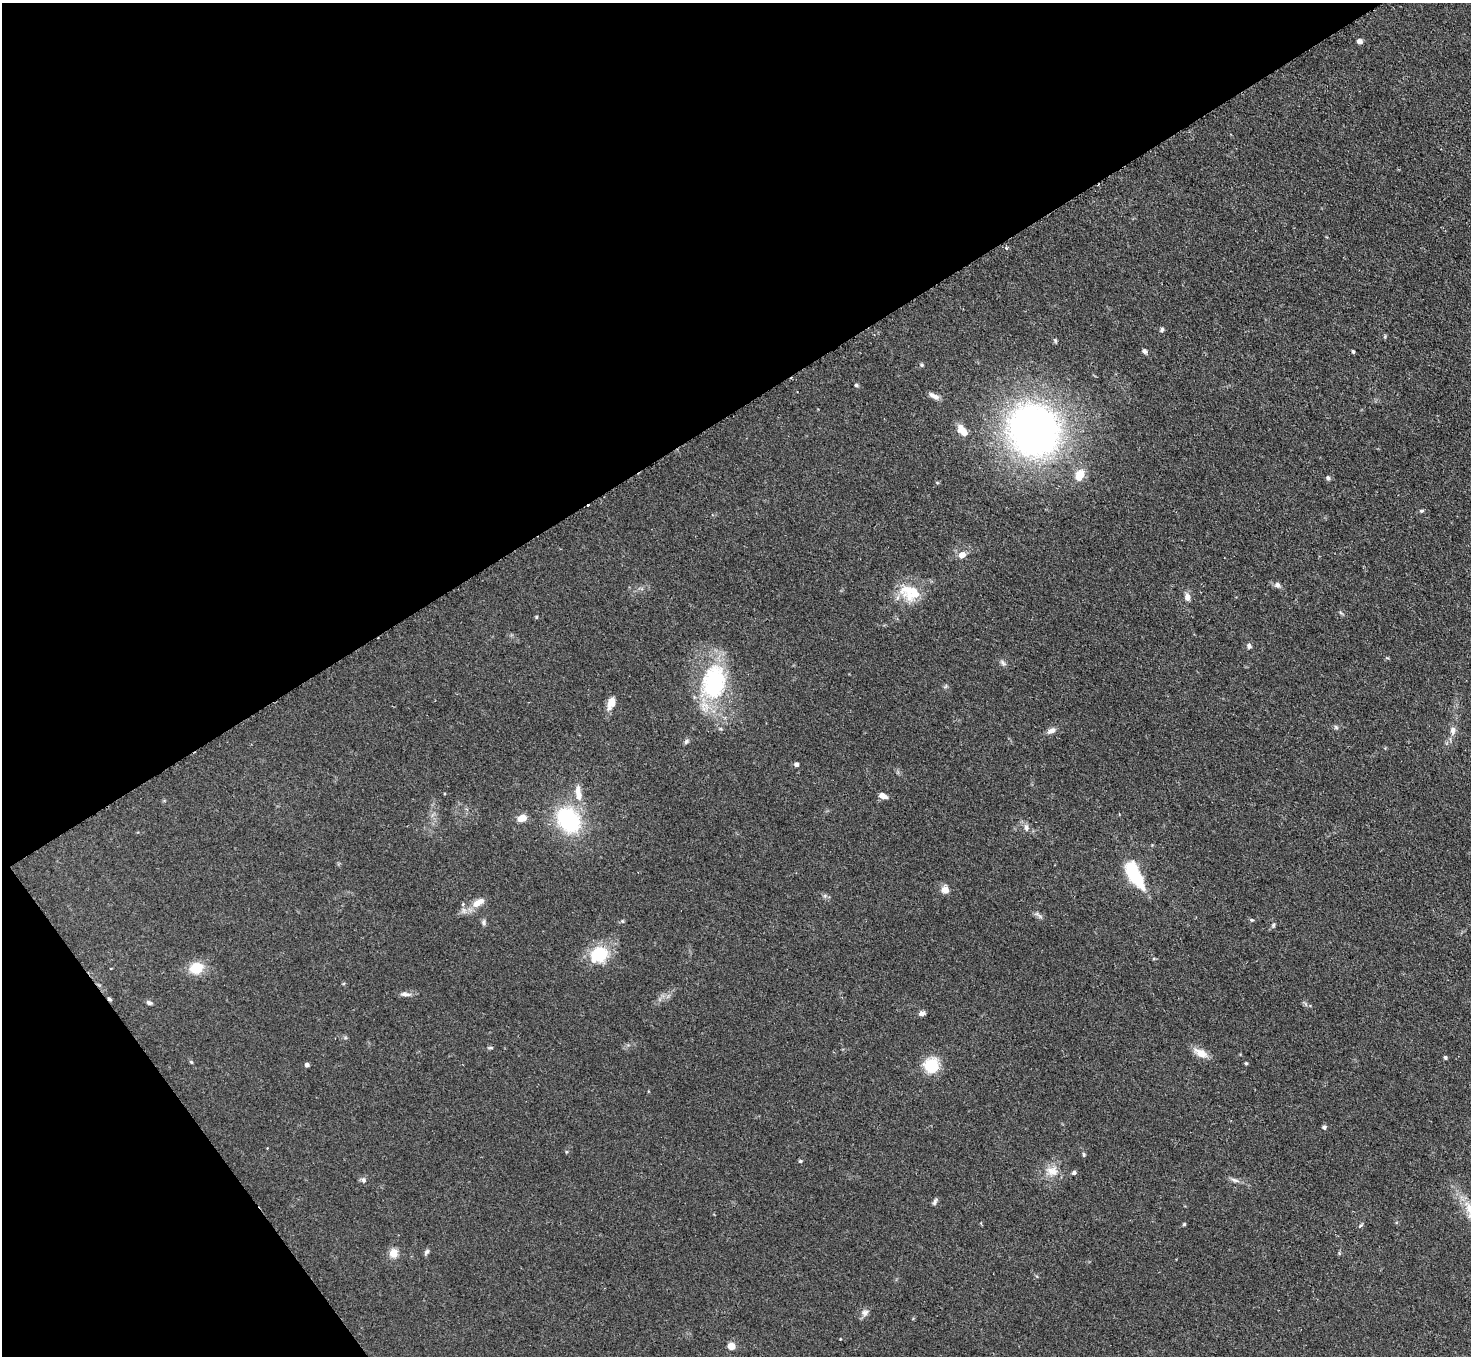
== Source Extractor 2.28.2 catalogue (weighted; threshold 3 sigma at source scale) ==
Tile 5 of 4 x 4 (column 1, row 2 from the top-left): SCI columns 2-1470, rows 3007-4360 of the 5880 x 5872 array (HDU 1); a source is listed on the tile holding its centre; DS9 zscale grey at full resolution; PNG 1473 x 1358 px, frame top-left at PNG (2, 3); no overlay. Shown black and unused: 35% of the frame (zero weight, under 2 of 3 exposures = <1% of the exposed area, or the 3 px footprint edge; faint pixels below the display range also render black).
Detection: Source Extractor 2.28.2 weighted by HDU 2 'WHT'; one run over the whole footprint, this tile lists its part. Background 0.0811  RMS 0.0058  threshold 0.0262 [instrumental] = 3 sigma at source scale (4.5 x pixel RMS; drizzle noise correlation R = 1.50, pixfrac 1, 0.05/0.05 arcsec/px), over >= 5 px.
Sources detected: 70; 1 inside a brighter object's white glare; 3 cosmic-ray / hot-pixel residue — not listed; the other 66 listed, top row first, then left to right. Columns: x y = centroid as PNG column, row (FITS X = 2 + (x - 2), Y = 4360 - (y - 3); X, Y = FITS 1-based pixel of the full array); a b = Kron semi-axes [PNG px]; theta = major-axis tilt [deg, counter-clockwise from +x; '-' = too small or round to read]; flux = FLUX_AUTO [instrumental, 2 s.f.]
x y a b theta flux
1360 41 6 5 - 2.3
1006 248 5 4 - 0.84
1162 330 6 5 - 1.1
1145 351 6 5 - 1.5
1353 352 4 3 - 0.88
922 365 6 4 -18 0.92
856 385 5 4 - 0.86
934 396 13 5 -28 3.3
962 430 15 8 -50 6.8
1033 430 50 45 -42 300
1079 475 12 9 67 8.7
1328 478 5 5 - 1.5
1421 511 6 4 13 0.94
962 555 9 7 28 4.1
1277 585 7 7 - 2
910 593 29 20 -21 18
1187 597 10 7 -82 3.2
536 617 4 4 - 0.62
1249 646 6 5 - 1.5
1003 663 11 5 -42 1.6
714 682 38 25 79 65
611 703 16 9 71 5.3
1336 727 7 5 -45 1
1453 730 12 8 85 3.3
1051 731 11 6 24 2.8
686 741 8 5 51 1.3
796 764 5 5 - 1.7
578 793 25 9 -84 8
883 796 10 6 -24 3.3
522 818 8 6 19 7.6
568 820 24 18 -52 59
1026 828 10 6 -82 2.3
1136 878 17 9 -53 33
945 890 9 8 - 4.4
825 896 7 4 -72 1
478 902 20 9 31 7.2
1037 914 9 4 -38 1.5
1252 920 5 4 - 0.7
484 922 9 5 88 1.4
1273 925 6 5 - 0.96
599 954 18 15 32 26
196 968 13 11 22 15
405 994 15 5 -2 2.5
149 1003 8 5 -20 1.5
922 1013 7 6 - 2.1
490 1048 7 3 0 0.77
1201 1053 20 9 -28 6.2
1445 1057 5 4 - 0.91
191 1062 6 4 -44 0.67
1246 1063 4 3 - 0.8
307 1065 4 4 - 2.1
931 1065 10 9 - 26
1324 1127 6 5 - 1.1
800 1161 5 4 - 0.84
1052 1171 18 12 -17 7.4
1074 1173 6 5 - 1.3
364 1180 8 6 -79 1.6
1234 1180 13 5 -16 2.2
935 1202 10 5 67 1.4
1184 1224 4 4 - 0.74
1361 1225 6 4 44 0.8
427 1252 9 5 57 1.4
393 1253 11 10 - 5.2
1339 1253 6 3 -73 0.63
865 1313 10 9 - 2.7
731 1346 5 5 - 14